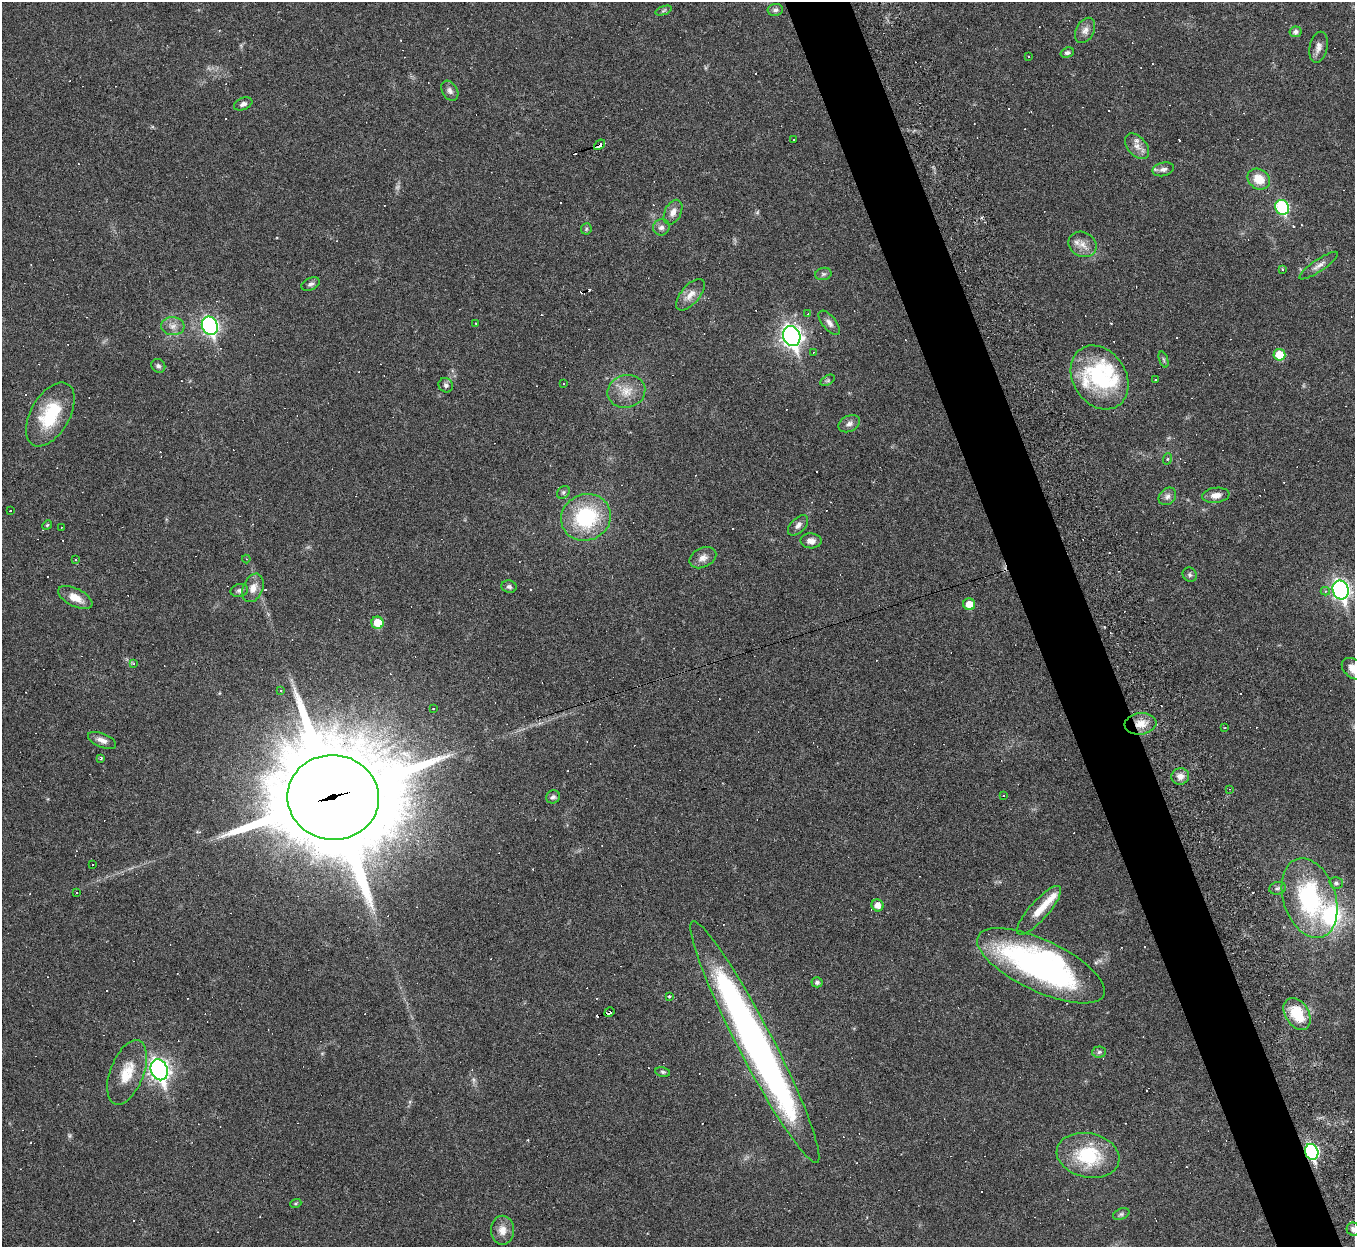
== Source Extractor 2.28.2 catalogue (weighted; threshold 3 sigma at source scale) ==
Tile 6 of 4 x 4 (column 2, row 2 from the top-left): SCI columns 1354-2706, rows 2768-4012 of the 5469 x 5422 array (HDU 1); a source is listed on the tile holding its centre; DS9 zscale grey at full resolution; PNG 1357 x 1249 px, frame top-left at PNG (2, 2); each listed source drawn as its Kron ellipse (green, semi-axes under 4 px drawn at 4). Shown black and unused: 5% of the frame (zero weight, under 3 of 6 exposures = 3% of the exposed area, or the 3 px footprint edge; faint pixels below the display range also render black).
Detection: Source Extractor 2.28.2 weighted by HDU 2 'WHT'; one run over the whole footprint, this tile lists its part. Background 0.0393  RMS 0.0024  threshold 0.00979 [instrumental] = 3 sigma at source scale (4.09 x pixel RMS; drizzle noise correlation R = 1.36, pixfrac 0.8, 0.05/0.05 arcsec/px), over >= 5 px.
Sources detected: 203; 2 too faint to see at this stretch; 1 inside a brighter object's white glare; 95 cosmic-ray / hot-pixel residue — neither listed nor drawn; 5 inside a brighter listed object's ellipse — not listed separately; the other 100 listed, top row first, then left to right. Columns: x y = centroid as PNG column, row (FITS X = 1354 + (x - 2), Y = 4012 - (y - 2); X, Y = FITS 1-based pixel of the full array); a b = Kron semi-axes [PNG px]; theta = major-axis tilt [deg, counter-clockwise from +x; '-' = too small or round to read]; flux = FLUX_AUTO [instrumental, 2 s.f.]
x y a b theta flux
775 10 8 6 8 0.62
663 11 8 3 19 0.38
1085 30 13 9 61 1.4
1295 32 6 5 - 0.84
1318 47 16 9 77 1.4
1067 53 7 5 18 0.57
1028 57 4 2 - 0.23
450 91 11 7 -58 0.92
243 104 9 6 23 0.82
794 140 3 2 - 0.24
600 145 6 3 40 1.9
1137 146 15 9 -49 1.8
1163 169 11 6 14 1.1
1259 179 12 10 -33 4
1282 207 7 6 - 20
673 212 13 8 64 1.6
661 227 8 8 - 0.94
586 229 6 5 - 0.32
1082 244 14 12 -30 2.2
1319 266 23 6 34 1.4
1282 270 4 3 - 0.28
823 274 8 6 13 0.56
311 284 10 6 24 0.71
690 295 19 9 50 2.2
808 314 3 2 - 0.61
476 323 3 2 - 0.21
829 323 15 6 -50 1.1
173 326 11 9 -5 1.5
210 326 9 7 -68 50
792 336 10 8 -71 110
813 352 3 3 - 0.2
1279 355 6 6 - 5.5
1163 359 8 3 -71 0.39
158 366 7 6 - 0.6
1099 377 34 26 -57 15
828 380 8 4 31 0.42
1155 380 3 2 - 0.32
563 384 3 2 - 0.32
446 385 7 7 - 0.67
626 391 19 16 14 3.8
50 414 35 19 60 12
849 424 11 8 26 1
1167 459 6 3 71 0.26
563 492 7 5 45 0.43
1216 495 13 7 7 1.8
1167 496 9 8 - 0.94
10 511 2 2 - 0.17
586 517 25 23 24 19
47 525 5 4 - 0.28
798 525 12 7 46 1
62 527 3 2 - 0.21
811 541 10 7 -2 1.2
703 558 14 9 26 1.6
75 559 4 4 - 0.29
246 559 4 4 - 0.24
1190 575 7 6 - 0.5
509 587 7 6 - 0.62
253 588 15 10 67 2.2
239 590 9 6 13 0.69
1341 590 9 8 - 77
1325 591 4 4 - 0.59
75 598 19 8 -26 3
969 604 6 6 - 3.1
377 623 6 6 - 4.3
134 664 4 3 - 0.45
1353 669 13 9 -40 2.5
281 691 3 3 - 0.22
433 708 3 3 - 0.21
1140 724 16 10 7 2.9
1224 728 3 2 - 0.24
102 740 15 7 -22 1.3
101 758 3 3 - 0.21
1180 776 9 8 - 1.5
1230 789 3 2 - 0.18
1003 795 3 2 - 0.22
333 797 46 42 -6 5000
553 797 7 6 - 0.6
93 865 2 2 - 0.16
1336 883 7 5 -15 0.51
1278 888 8 6 15 0.58
77 893 3 2 - 0.19
1310 898 41 26 -72 28
877 905 6 6 - 1.9
1039 910 31 9 48 3.8
1041 966 69 25 -25 70
817 982 5 5 - 0.68
669 996 4 4 - 0.45
609 1012 5 4 - 4.6
1297 1014 17 11 -58 7.7
755 1042 136 17 -63 130
1099 1052 7 5 5 0.5
159 1070 11 8 -68 99
127 1072 34 16 69 6
663 1072 7 5 -11 0.39
1312 1152 8 6 -69 39
1088 1155 32 22 -12 14
296 1203 5 3 - 0.24
1121 1214 8 5 20 0.49
1353 1229 6 6 - 0.91
502 1230 14 11 -89 2.2
Overlapping masked pixels (flux is a lower limit): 5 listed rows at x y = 600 145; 1140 724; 333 797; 609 1012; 1312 1152
Isophote crosses this tile's border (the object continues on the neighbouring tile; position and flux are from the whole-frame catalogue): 2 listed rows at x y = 1353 669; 1353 1229